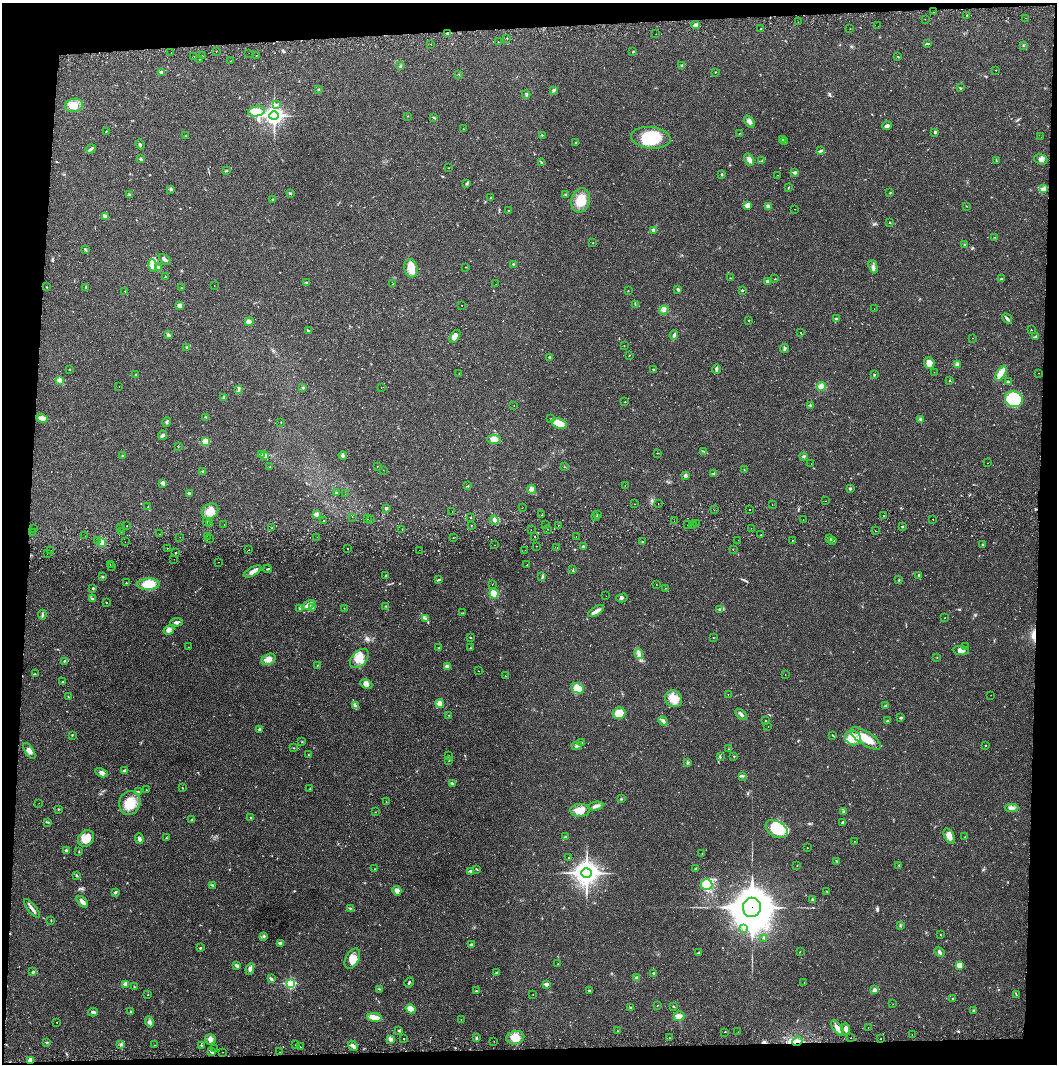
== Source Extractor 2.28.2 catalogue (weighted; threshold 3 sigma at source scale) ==
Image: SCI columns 4-4221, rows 56-4301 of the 4229 x 4360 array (HDU 1 of 3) = the unmasked area's bounding box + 8 px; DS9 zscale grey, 4 x 4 block average (1 PNG px = mean of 4 x 4 image px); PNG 1059 x 1066 px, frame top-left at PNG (2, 3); each listed source drawn as its Kron ellipse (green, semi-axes under 4 px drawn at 4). Shown black and unused: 8% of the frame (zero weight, under 2 of 3 exposures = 3% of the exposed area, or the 3 px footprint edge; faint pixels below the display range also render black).
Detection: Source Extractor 2.28.2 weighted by HDU 2 'WHT'. Background 0.0213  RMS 0.0035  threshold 0.0156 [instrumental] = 3 sigma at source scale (4.5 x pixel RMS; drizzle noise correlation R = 1.50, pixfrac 1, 0.05/0.05 arcsec/px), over >= 5 px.
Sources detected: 578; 4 too faint to see at this stretch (4 x 4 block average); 1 inside a brighter object's white glare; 18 cosmic-ray / hot-pixel residue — neither listed nor drawn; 4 coinciding with a brighter row at this scale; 7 inside a brighter listed object's ellipse — not listed separately; of the other 544, all 500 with FLUX_AUTO >= 0.439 (the completeness limit of this list) listed and drawn (44 fainter detections not listed), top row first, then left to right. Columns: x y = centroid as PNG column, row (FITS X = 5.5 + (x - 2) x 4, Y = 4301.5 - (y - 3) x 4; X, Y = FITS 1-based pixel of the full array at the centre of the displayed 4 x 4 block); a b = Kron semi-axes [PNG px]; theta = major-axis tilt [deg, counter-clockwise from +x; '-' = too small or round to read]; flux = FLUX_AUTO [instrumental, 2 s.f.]
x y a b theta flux
934 12 2 2 - 0.92
967 15 2 2 - 1.1
1026 18 2 2 - 1.3
925 19 2 2 - 0.59
798 22 2 2 - 0.66
696 25 4 3 - 4.7
878 26 2 2 - 0.45
760 29 2 2 - 0.5
850 29 2 2 - 0.63
448 33 2 2 - 15
656 34 2 2 - 1.8
507 38 2 2 - 1.3
498 42 2 2 - 0.58
430 44 2 2 - 4.3
927 44 4 2 - 1.9
1023 46 2 2 - 0.88
216 51 2 2 - 1.6
171 52 2 2 - 0.65
633 52 2 2 - 1.6
249 53 2 2 - 0.94
194 56 2 2 - 0.55
203 56 2 2 - 1.2
256 56 2 2 - 1
898 57 2 2 - 1.2
200 59 2 2 - 0.57
230 61 2 2 - 0.48
400 66 3 2 - 1.1
682 66 3 2 - 2.6
996 70 2 2 - 0.51
161 72 3 2 - 4.8
716 72 2 2 - 0.73
459 74 2 2 - 0.72
960 88 2 2 - 1.3
318 89 2 2 - 0.82
554 90 3 2 - 1.7
526 94 4 2 - 2.7
277 104 2 2 - 2.8
74 105 9 6 9 17
256 111 9 5 12 24
274 116 4 3 - 900
407 116 2 2 - 0.73
434 118 4 2 - 2.1
749 122 6 4 -55 7.6
887 126 4 3 - 5.7
463 129 2 2 - 0.57
106 131 2 2 - 1.2
935 132 3 2 - 2.5
740 133 3 2 - 0.66
542 135 2 2 - 3.7
186 136 2 2 - 0.75
1041 137 2 2 - 0.48
651 138 20 10 -6 83
783 139 3 2 - 2.3
784 141 2 2 - 1.8
576 142 2 2 - 1.6
140 144 5 2 - 2.3
91 149 5 2 - 5.6
820 151 4 2 - 4.7
141 159 3 2 - 2.3
1041 159 7 5 -17 7.6
749 160 6 4 -64 8.8
762 160 3 2 - 1.5
996 161 3 2 - 1.4
541 162 3 2 - 1.8
448 168 2 2 - 0.56
227 171 3 2 - 1.4
795 172 2 2 - 13
722 174 2 2 - 1.8
778 175 2 2 - 0.68
467 183 4 2 - 2.4
788 188 2 2 - 0.92
171 189 3 2 - 4.3
1043 189 4 2 - 3.8
290 193 3 2 - 2
890 193 2 2 - 1.3
129 195 2 2 - 1.1
565 195 2 2 - 2.7
490 198 2 2 - 0.63
273 199 3 2 - 1.1
581 200 12 9 73 33
748 205 4 3 - 16
966 206 2 2 - 0.65
768 207 4 3 - 5.5
795 209 2 2 - 0.98
509 210 2 2 - 1.3
105 217 4 3 - 4.6
890 223 2 2 - 1.1
654 230 2 2 - 18
995 237 2 2 - 0.88
593 243 2 2 - 1
965 245 2 2 - 0.9
85 250 3 2 - 1.8
165 259 7 2 -42 5.3
513 264 2 2 - 1.7
153 265 6 4 -76 11
159 267 3 3 - 3.9
465 267 2 2 - 0.95
873 267 7 3 -73 5.3
411 268 9 6 -79 18
166 277 4 2 - 1.5
730 278 2 2 - 0.79
775 279 2 2 - 0.91
1001 279 3 2 - 1.7
767 281 3 3 - 4.5
306 282 3 2 - 1.8
393 284 2 2 - 0.57
496 284 2 2 - 0.5
214 285 2 2 - 1.3
46 287 2 2 - 1
86 287 3 2 - 1.8
181 288 2 2 - 0.73
678 289 3 2 - 3.9
742 290 2 2 - 4.5
628 291 2 2 - 1.3
125 292 2 2 - 0.91
635 304 4 2 - 1.5
180 306 3 3 - 7.9
462 306 2 2 - 1.4
874 309 2 2 - 0.5
664 310 5 3 - 5.4
1007 318 5 2 - 5
836 319 4 3 - 3.6
749 320 2 2 - 2.3
249 322 5 3 - 4.4
308 330 3 2 - 2.6
1031 330 2 2 - 1.2
801 333 2 2 - 3.5
168 335 3 3 - 5.1
674 335 4 2 - 4.8
455 336 7 4 57 10
1036 336 3 2 - 1.4
972 338 2 2 - 1
624 345 2 2 - 0.61
187 348 4 2 - 2.2
785 348 4 2 - 2.9
629 355 2 2 - 0.71
550 357 3 2 - 3.3
929 363 5 5 - 14
957 364 3 3 - 4.1
70 369 2 2 - 0.85
654 369 2 2 - 0.84
716 369 5 2 - 4.6
934 372 2 2 - 0.46
1039 373 2 2 - 0.98
459 374 2 2 - 1.1
1001 374 8 4 59 33
136 375 2 2 - 1.1
874 375 3 2 - 1.5
59 380 4 3 - 4.2
949 381 2 2 - 2.4
1008 382 3 2 - 2.6
119 386 2 2 - 0.72
822 387 4 4 - 12
303 388 3 2 - 1.5
381 388 2 2 - 0.65
239 389 4 2 - 2.3
224 397 3 2 - 3
1014 399 9 8 - 85
625 402 2 2 - 1.2
810 405 3 2 - 2.2
514 406 2 2 - 0.58
206 417 3 2 - 1.4
42 418 6 3 -17 13
551 419 2 2 - 0.78
920 419 2 2 - 1.3
167 422 5 3 - 3.4
281 422 2 2 - 0.76
559 424 8 5 -17 42
163 435 5 3 - 4.8
494 440 7 4 -3 12
205 441 2 2 - 78
178 446 2 2 - 1
704 451 2 2 - 0.73
658 453 2 2 - 0.78
261 454 2 2 - 1.3
264 455 3 2 - 2.1
122 456 2 2 - 1.2
343 456 4 3 - 3.1
804 456 2 2 - 2.7
987 463 2 2 - 1.9
811 464 2 2 - 0.7
377 466 2 2 - 0.5
270 467 2 2 - 0.84
564 467 2 2 - 1
744 469 2 2 - 0.8
383 470 2 2 - 1.6
203 471 2 2 - 2.1
714 473 4 2 - 2.2
685 476 4 3 - 4.3
163 483 3 3 - 6.2
625 485 2 2 - 0.46
468 486 2 2 - 0.95
532 489 4 3 - 4.7
850 489 3 2 - 2.3
189 493 4 2 - 3.7
336 493 3 2 - 1.9
345 494 2 2 - 0.65
826 501 2 2 - 2.2
658 503 2 2 - 1.8
635 504 2 2 - 0.78
772 504 2 2 - 0.53
148 507 3 2 - 1.5
386 508 3 2 - 3.5
522 508 2 2 - 0.67
750 509 2 2 - 1.2
714 510 2 2 - 0.44
210 511 9 7 34 21
452 511 2 2 - 0.69
316 514 2 2 - 21
542 515 2 2 - 0.54
597 515 2 2 - 1.1
884 516 2 2 - 0.86
352 517 2 2 - 0.52
470 517 2 2 - 0.67
596 517 2 2 - 0.64
367 519 2 2 - 1.3
933 519 2 2 - 1.1
370 520 2 2 - 0.83
494 520 5 3 - 5.3
803 520 2 2 - 2
207 521 2 2 - 1.4
323 521 2 2 - 3
674 521 2 2 - 0.45
209 524 2 2 - 4.3
687 524 2 2 - 1.5
696 524 2 2 - 0.49
127 525 2 2 - 0.49
224 525 2 2 - 1.5
546 525 2 2 - 0.49
558 525 2 2 - 1.1
692 525 2 2 - 1
471 526 2 2 - 0.78
902 527 2 2 - 2.2
121 528 2 2 - 0.73
272 528 2 2 - 1.9
751 528 2 2 - 0.56
34 529 2 2 - 1.4
547 529 2 2 - 0.92
402 530 2 2 - 2.4
531 530 2 2 - 0.51
875 531 2 2 - 1.9
32 532 2 2 - 1.2
121 532 2 2 - 0.56
159 534 2 2 - 0.48
761 535 2 2 - 1.1
85 536 2 2 - 0.45
207 536 2 2 - 0.66
535 536 2 2 - 0.56
576 536 2 2 - 1.2
180 537 2 2 - 3.7
317 537 2 2 - 0.65
209 538 2 2 - 0.65
453 538 2 2 - 0.81
829 539 4 3 - 3.5
738 540 2 2 - 0.74
792 540 2 2 - 2
833 540 2 2 - 1.8
97 541 2 2 - 0.77
642 541 2 2 - 2.1
101 542 4 4 - 6.4
125 542 2 2 - 0.73
494 545 2 2 - 1.5
983 545 2 2 - 1.1
536 546 2 2 - 1.1
583 546 3 2 - 1.6
347 548 2 2 - 13
557 548 2 2 - 0.83
167 549 2 2 - 1.4
733 549 2 2 - 0.68
51 550 2 2 - 0.5
249 550 2 2 - 2.3
419 550 2 2 - 0.51
525 550 2 2 - 2
175 552 2 2 - 20
47 554 2 2 - 0.47
174 559 2 2 - 0.77
218 562 2 2 - 0.56
110 564 2 2 - 1.1
527 565 2 2 - 1.3
112 567 2 2 - 4.6
268 569 4 2 - 1.4
573 570 2 2 - 0.73
253 571 10 4 27 10
385 575 2 2 - 1.2
919 575 2 2 - 3.6
103 577 2 2 - 0.79
542 577 3 2 - 1.8
438 580 3 2 - 1.8
899 580 3 2 - 1.3
126 583 2 2 - 1.8
148 584 11 5 2 34
492 584 2 2 - 0.6
656 584 2 2 - 0.48
93 588 2 2 - 2.3
665 588 2 2 - 0.5
494 594 5 4 - 27
606 596 2 2 - 0.71
92 598 3 2 - 2
622 598 5 2 - 2.7
106 602 2 2 - 1.5
308 605 7 3 30 7.5
385 606 2 2 - 0.93
299 608 2 2 - 2
312 608 4 2 - 3.3
344 608 2 2 - 0.52
720 609 3 2 - 3.3
596 611 9 2 31 13
463 613 2 2 - 1.1
42 615 5 2 - 2.8
425 618 4 2 - 3
944 618 2 2 - 1.1
177 622 6 3 5 4.3
169 630 6 4 31 7.6
470 637 3 2 - 1.4
713 638 2 2 - 0.7
188 647 2 2 - 0.54
966 647 2 2 - 0.82
439 648 2 2 - 1.4
470 648 2 2 - 1
961 651 8 4 -8 9.3
639 654 5 3 - 6.8
937 657 2 2 - 0.63
359 658 11 7 46 22
268 659 7 5 28 10
64 661 3 2 - 1.7
317 666 2 2 - 0.78
447 666 3 3 - 6.9
478 671 2 2 - 0.48
35 674 2 2 - 1
785 675 2 2 - 0.85
506 676 2 2 - 0.46
63 682 3 2 - 1.8
366 684 6 4 -25 6.8
577 688 6 4 -29 39
728 694 2 2 - 0.76
991 695 2 2 - 0.46
68 697 3 2 - 0.99
673 699 9 8 - 20
439 703 4 4 - 10
886 705 4 2 - 2.3
355 706 3 2 - 2.9
619 713 6 6 - 38
741 714 7 3 -43 5.2
449 715 2 2 - 0.55
901 718 2 2 - 3.4
663 721 5 2 - 3.3
765 721 2 2 - 0.72
887 721 2 2 - 2.5
768 726 2 2 - 0.65
259 729 3 2 - 3.2
72 735 2 2 - 0.89
832 735 2 2 - 0.97
853 738 8 7 - 22
866 738 17 7 -33 47
302 742 2 2 - 0.96
582 743 3 2 - 1.3
985 745 2 2 - 1.1
577 746 5 2 - 3.7
294 748 3 2 - 0.88
729 749 2 2 - 0.8
29 751 9 4 -57 10
309 755 2 2 - 1.4
448 756 2 2 - 0.61
734 756 2 2 - 1.3
720 757 3 2 - 1.8
449 760 2 2 - 0.93
687 763 2 2 - 0.92
124 771 2 2 - 10
101 773 6 3 -26 6.1
743 776 2 2 - 1.1
452 783 3 2 - 3.1
182 788 2 2 - 0.92
310 789 3 2 - 1.3
146 790 2 2 - 0.61
138 792 2 2 - 0.62
621 799 2 2 - 0.93
386 802 2 2 - 0.63
39 803 2 2 - 0.49
130 803 12 10 70 39
596 806 7 3 11 7.5
1011 808 7 3 1 5.6
58 809 2 2 - 0.98
580 810 10 6 2 18
375 812 2 2 - 0.58
843 812 3 2 - 1.6
251 817 2 2 - 1.1
192 819 2 2 - 0.75
48 822 3 2 - 1.8
842 823 3 2 - 3.4
777 829 12 7 -29 94
949 836 8 4 -62 11
565 837 3 3 - 1.9
965 837 2 2 - 0.64
86 838 9 7 44 25
166 838 2 2 - 1
139 839 5 3 - 5.3
854 841 2 2 - 0.5
807 848 2 2 - 2.1
66 850 2 2 - 2.4
79 852 2 2 - 1.2
702 854 2 2 - 0.83
569 858 2 2 - 0.51
836 861 3 2 - 1.2
797 865 2 2 - 0.52
899 865 2 2 - 0.75
375 869 2 2 - 0.51
476 869 3 2 - 1.5
696 869 3 2 - 2.2
470 871 3 3 - 2.2
586 873 5 4 - 1800
76 876 2 2 - 2
212 885 2 2 - 1.4
706 885 6 5 - 60
397 891 5 3 - 12
827 891 2 2 - 0.99
115 892 3 2 - 2.7
812 900 3 2 - 2.4
82 902 7 3 -46 9.8
752 907 9 9 - 8300
32 908 11 2 -52 7.3
350 908 2 2 - 0.92
51 920 2 2 - 0.66
900 925 2 2 - 0.94
743 928 2 2 - 0.66
940 934 2 2 - 0.65
264 936 2 2 - 2.6
764 938 4 2 - 2.2
280 943 2 2 - 10
471 945 3 2 - 5.1
200 948 3 2 - 2
800 952 2 2 - 0.56
940 952 5 2 - 3.6
699 953 4 2 - 2.2
352 959 11 6 60 20
558 964 2 2 - 0.73
960 965 4 4 - 15
237 966 4 3 - 4
250 969 6 3 80 4.9
33 972 4 2 - 2.5
497 973 2 2 - 8.6
654 973 2 2 - 3.4
636 978 3 3 - 3.1
271 979 3 2 - 5.1
409 982 5 2 - 2.3
804 982 2 2 - 1.1
290 983 3 2 - 210
126 984 2 2 - 21
546 984 2 2 - 16
134 986 2 2 - 0.84
379 989 3 2 - 0.99
874 990 4 3 - 5
476 991 2 2 - 2.6
589 991 4 2 - 1.9
148 995 2 2 - 0.76
533 995 2 2 - 0.45
1016 995 3 2 - 1.6
953 999 3 2 - 2.2
893 1004 2 2 - 0.52
657 1005 3 2 - 0.7
673 1006 2 2 - 1.4
630 1007 2 2 - 2.3
411 1009 5 3 - 21
973 1010 2 2 - 1.3
93 1012 5 2 - 4.7
131 1012 3 2 - 1.5
679 1016 5 5 - 9.4
375 1017 7 3 -6 25
461 1019 2 2 - 0.53
57 1022 2 2 - 0.59
149 1022 5 3 - 5.5
837 1028 9 3 -52 10
868 1028 2 2 - 1.3
845 1029 6 3 -90 8
399 1031 3 2 - 1.9
618 1031 2 2 - 0.79
724 1032 2 2 - 2.8
738 1032 2 2 - 0.54
912 1034 2 2 - 0.48
404 1038 2 2 - 7.1
477 1038 4 2 - 2.3
515 1038 9 6 14 25
669 1038 2 2 - 0.48
851 1038 2 2 - 3.9
210 1039 5 5 - 8
391 1039 4 3 - 4.9
881 1039 2 2 - 3.8
494 1041 2 2 - 0.8
797 1041 5 3 - 7.1
46 1042 4 2 - 2
121 1044 2 2 - 1.4
154 1045 2 2 - 0.87
201 1045 2 2 - 3
295 1045 2 2 - 1.6
353 1046 5 2 - 8
300 1047 2 2 - 2.6
215 1049 2 2 - 0.85
211 1051 3 3 - 4.5
222 1052 2 2 - 1.6
280 1052 2 2 - 0.58
31 1060 3 3 - 15
Overlapping masked pixels (flux is a lower limit): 4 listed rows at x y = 448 33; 752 907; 797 1041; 31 1060
Diffuse or blended objects may show on this block-average render without a row.